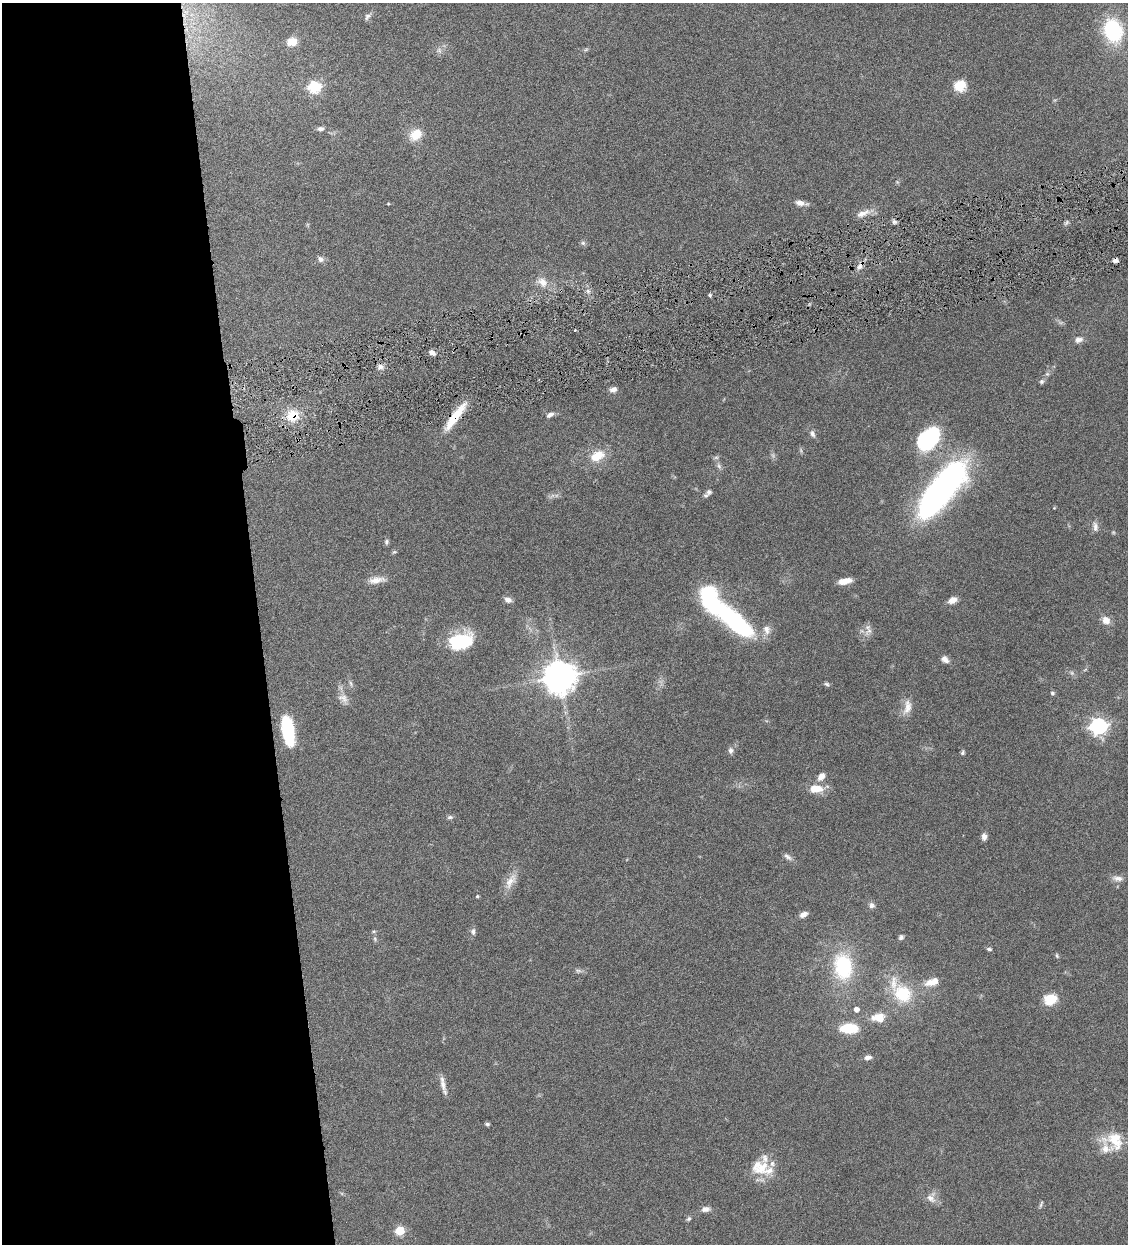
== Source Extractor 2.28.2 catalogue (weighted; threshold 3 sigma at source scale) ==
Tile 9 of 4 x 4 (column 1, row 3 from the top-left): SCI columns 262-1387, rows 1245-2486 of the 4909 x 4973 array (HDU 1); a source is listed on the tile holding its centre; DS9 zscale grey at full resolution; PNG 1130 x 1246 px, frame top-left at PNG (2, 3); no overlay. Shown black and unused: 23% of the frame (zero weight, under 4 of 8 exposures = <1% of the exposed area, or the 3 px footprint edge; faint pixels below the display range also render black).
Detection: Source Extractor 2.28.2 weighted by HDU 2 'WHT'; one run over the whole footprint, this tile lists its part. Background 0.0434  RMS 0.0037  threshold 0.0151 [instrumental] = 3 sigma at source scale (4.09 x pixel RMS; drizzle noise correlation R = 1.36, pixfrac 0.8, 0.05/0.05 arcsec/px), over >= 5 px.
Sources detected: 109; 7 too faint to see at this stretch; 2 inside a brighter object's white glare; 1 cosmic-ray / hot-pixel residue — not listed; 7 inside a brighter listed object's ellipse — not listed separately; the other 92 listed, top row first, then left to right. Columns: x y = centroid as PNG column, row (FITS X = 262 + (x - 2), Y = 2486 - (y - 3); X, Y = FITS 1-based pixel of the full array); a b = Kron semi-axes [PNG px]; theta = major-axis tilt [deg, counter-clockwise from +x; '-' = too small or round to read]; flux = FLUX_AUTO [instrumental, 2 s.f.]
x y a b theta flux
186 12 8 6 -43 1.7
368 16 11 6 45 1.1
1113 31 21 16 -70 29
292 41 9 7 10 5.3
439 50 8 8 - 1.3
960 86 14 12 27 6.2
314 87 6 6 - 36
320 129 9 6 11 1.2
416 134 16 12 40 5.8
801 203 14 6 -11 2.4
388 204 3 3 - 0.31
863 213 21 8 20 3.2
894 222 6 5 - 0.79
583 243 7 6 - 0.74
320 259 9 8 - 1.2
860 266 14 6 55 1.9
542 282 17 12 -39 4.1
588 291 6 4 -45 0.82
710 295 5 4 - 0.54
575 330 3 3 - 0.3
1079 340 12 8 13 1.7
432 353 8 5 -28 1.6
380 367 8 7 - 1.5
1047 374 6 5 - 0.63
1042 381 7 6 - 0.78
613 390 9 6 21 1.5
550 415 11 6 32 1.4
293 416 15 15 - 8.1
455 417 40 8 54 10
812 434 11 7 -62 1.4
930 439 32 21 21 28
597 456 15 9 27 7.7
719 466 11 6 -71 1.2
941 491 59 19 51 150
709 492 9 8 - 1.2
1054 508 4 3 - 0.28
1095 526 15 7 -78 1.8
386 542 7 5 90 0.76
376 580 22 8 9 3.3
845 581 14 6 12 3.6
508 600 9 6 -22 1.5
952 600 11 7 22 2.2
1106 620 9 7 -48 3.2
737 623 49 17 -44 45
767 630 13 10 -69 2.6
869 631 17 7 50 2
461 641 24 16 13 21
945 659 9 6 -42 2
559 677 10 9 - 730
351 683 8 4 -80 0.76
827 684 8 5 -26 0.69
1052 693 5 5 - 0.63
343 698 16 11 -43 2.6
907 707 22 10 80 3.8
1098 726 7 6 - 120
288 731 26 10 -80 24
731 750 9 7 87 1.2
963 753 6 4 68 0.65
821 776 10 7 46 2.5
816 789 16 9 -2 6.2
450 817 7 6 - 0.81
984 836 9 6 90 1.5
788 857 13 6 -36 1.2
1118 878 15 7 -7 2
510 881 26 11 57 4.2
477 896 4 4 - 0.5
872 905 8 7 - 1.2
803 914 9 6 26 1.8
374 931 7 4 7 0.5
473 932 9 6 -90 1.1
901 937 6 6 - 0.87
375 939 6 5 - 0.56
989 949 6 4 -9 0.66
1057 956 7 4 -64 0.49
843 967 33 23 -84 24
578 971 9 6 2 0.94
932 982 19 9 18 4.4
903 994 19 17 -42 16
1050 999 15 12 21 6.3
856 1009 5 4 - 2.1
878 1017 19 12 5 5.1
849 1028 15 8 0 14
868 1057 8 6 13 1.5
443 1084 23 6 -80 2.5
487 1124 5 4 - 0.65
1115 1140 26 18 -63 9.1
762 1167 31 13 29 7.8
931 1198 15 9 -41 2.6
1041 1204 11 3 71 0.61
705 1209 10 6 10 1.7
688 1219 6 5 - 0.63
400 1231 5 5 - 16
Overlapping masked pixels (flux is a lower limit): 3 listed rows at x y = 860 266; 293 416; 455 417